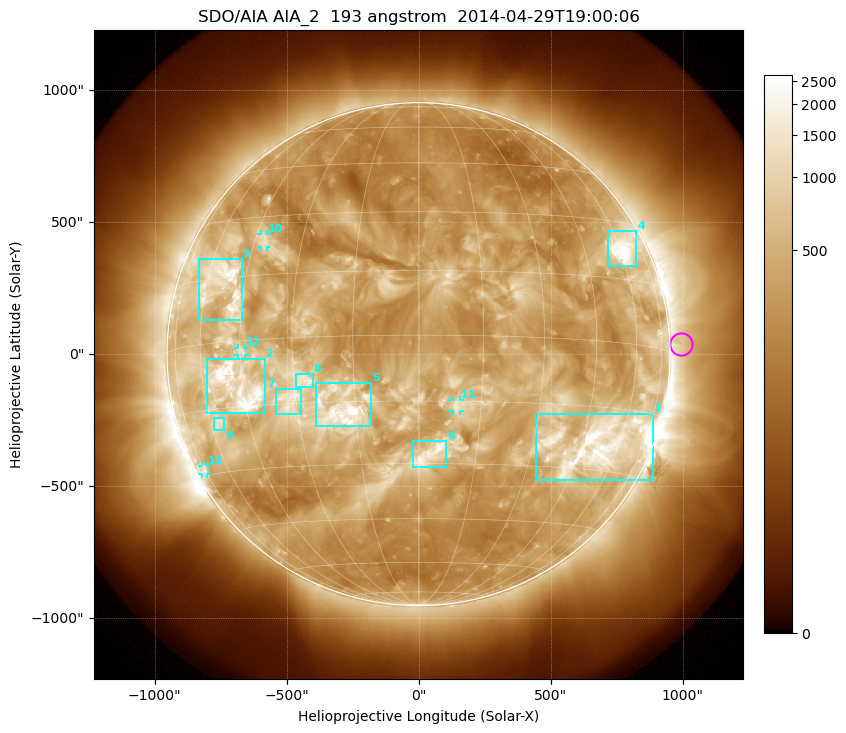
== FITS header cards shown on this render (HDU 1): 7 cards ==
TELESCOP= 'SDO/AIA'
INSTRUME= 'AIA_2'
WAVELNTH=                  193
WAVEUNIT= 'angstrom'
DATE-OBS= '2014-04-29T19:00:06.84'
CTYPE1  = 'HPLN-TAN'
CTYPE2  = 'HPLT-TAN'

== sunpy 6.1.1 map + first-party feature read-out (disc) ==
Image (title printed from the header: SDO/AIA AIA_2  193 angstrom  2014-04-29T19:00:06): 1024 x 1024 px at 2.4 arcsec/px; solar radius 953 arcsec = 397 px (full disc in frame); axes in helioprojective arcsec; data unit not stated in the header (colour bar unlabelled)
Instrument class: DISC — disc imager (sunpy class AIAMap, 193 A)
Bright regions (active regions / flare kernels): reference = the median radial profile (limb darkening/brightening removed); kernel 9 px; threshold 5 sigma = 820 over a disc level ~325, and >= 1.15x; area >= 12 px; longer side >= 10 px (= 24 arcsec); searched inside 0.97 R_sun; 13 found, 13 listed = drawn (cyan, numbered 1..; 4 of them under ~33 arcsec drawn as corner ticks so the feature stays visible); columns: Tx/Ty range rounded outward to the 5 arcsec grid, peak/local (2 s.f.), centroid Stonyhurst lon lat
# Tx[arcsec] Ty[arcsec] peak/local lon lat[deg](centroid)
1 445..890 -475..-225 14 +51 -23
2 -805..-580 -225..-20 15 -47 -10
3 -835..-670 130..360 10 -53 +14
4 715..825 330..465 19 +62 +23
5 -390..-180 -275..-110 8.1 -18 -17
6 -25..105 -430..-325 5.5 +3 -28
7 -540..-445 -230..-130 4.4 -32 -14
8 -465..-400 -125..-75 3.4 -28 -10
9 -775..-735 -285..-240 4.7 -57 -18
10 -600..-570 405..455 4.6 -42 +24
11 130..155 -215..-175 3.9 +9 -16
12 -685..-655 -5..25 4.3 -45 -2
13 -820..-800 -455..-425 4.1 -75 -29
Off-limb structures (1.02-1.3 R_sun): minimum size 162 px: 3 found; the strongest spans PA ~215..305 deg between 1.02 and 1.3 R_sun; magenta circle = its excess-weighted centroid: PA ~270 deg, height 1.04 R_sun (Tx ~990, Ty ~35 arcsec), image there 1.5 x the reference